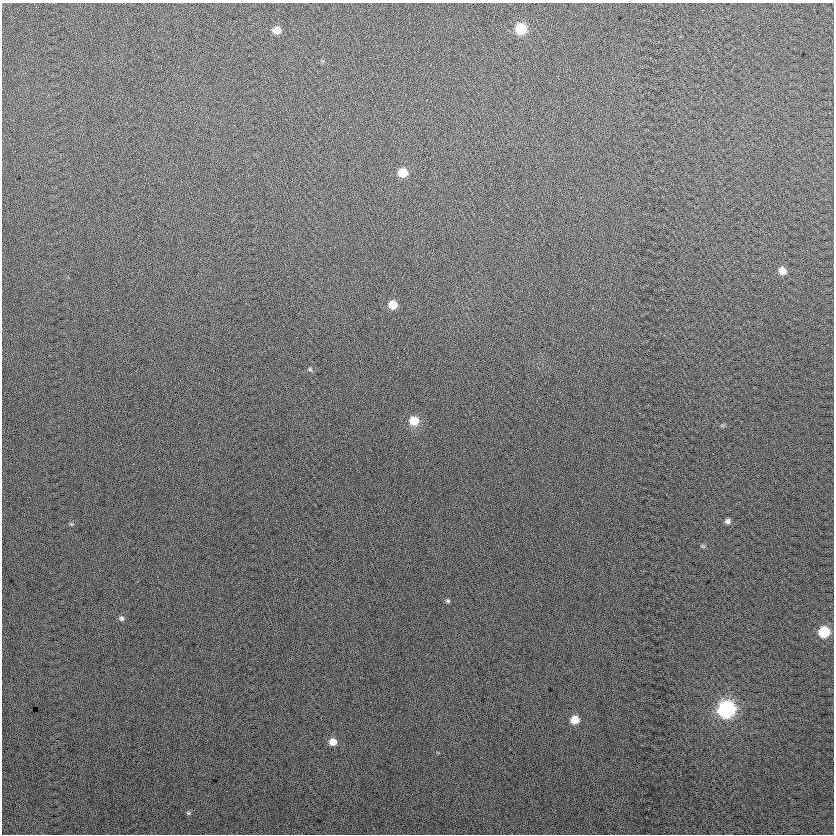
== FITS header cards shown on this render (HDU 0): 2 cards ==
NAXIS1  =                  832
NAXIS2  =                  832

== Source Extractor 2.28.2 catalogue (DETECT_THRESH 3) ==
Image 832 x 832 px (HDU 0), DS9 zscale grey, 1 PNG px = 1 image px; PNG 836 x 836 px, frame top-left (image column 1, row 832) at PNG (2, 3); no overlay
Background 20.4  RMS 14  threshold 42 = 3 sigma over >= 5 px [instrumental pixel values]
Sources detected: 17; all 17 listed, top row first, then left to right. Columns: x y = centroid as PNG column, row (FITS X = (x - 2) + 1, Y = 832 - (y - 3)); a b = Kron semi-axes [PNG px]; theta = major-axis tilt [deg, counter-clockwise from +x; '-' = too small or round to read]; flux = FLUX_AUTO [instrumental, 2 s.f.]
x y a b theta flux
521 29 8 7 - 43000
276 30 7 6 - 8700
403 173 8 7 - 19000
782 271 7 7 - 8900
393 305 8 7 - 14000
310 369 6 5 - 1400
414 421 9 9 - 18000
728 521 6 6 - 3400
71 524 6 4 -42 1200
703 546 7 4 -24 1500
448 601 6 5 - 1600
122 618 7 7 - 2600
824 632 8 8 - 38000
726 709 9 9 - 200000
575 720 7 7 - 14000
333 742 8 7 - 8600
188 813 6 5 - 1500